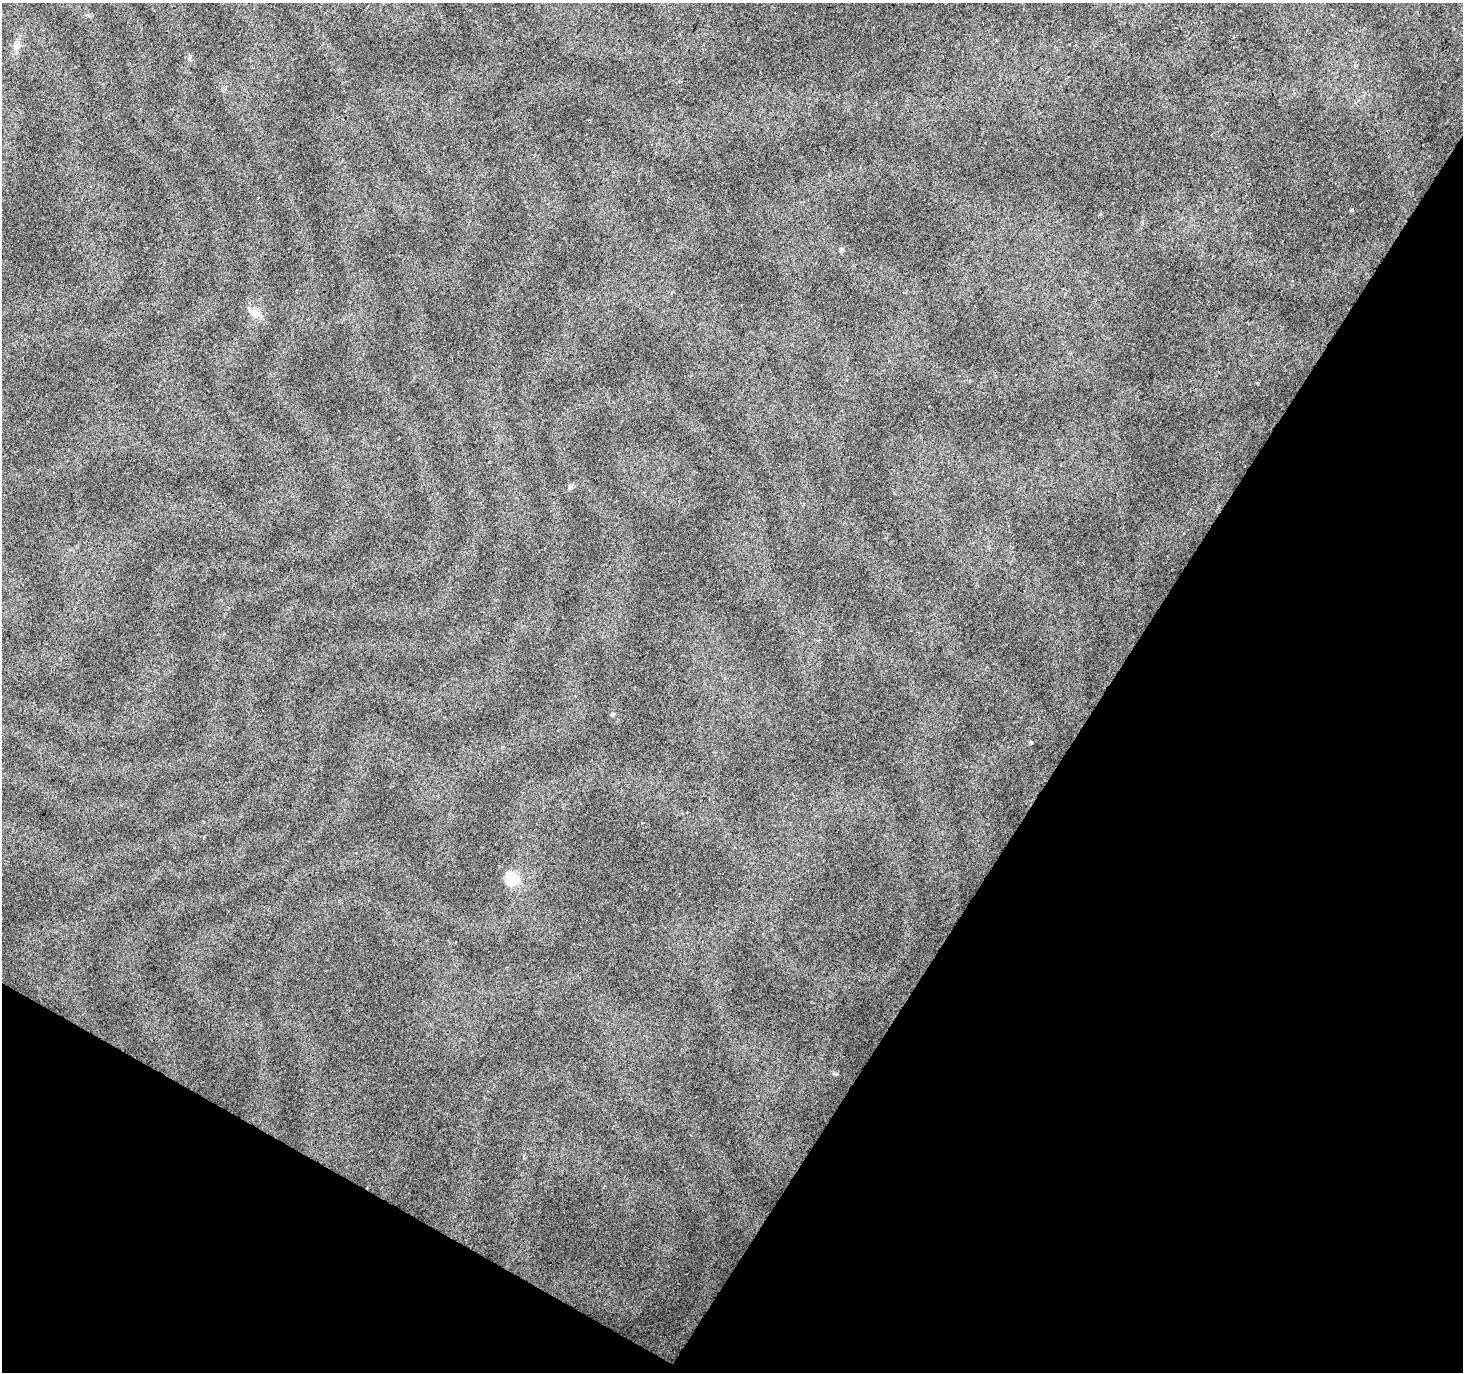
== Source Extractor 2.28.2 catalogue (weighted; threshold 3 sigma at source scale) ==
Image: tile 15 of 4 x 4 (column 3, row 4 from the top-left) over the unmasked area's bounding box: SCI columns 2921-4381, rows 188-1557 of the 5844 x 5921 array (HDU 1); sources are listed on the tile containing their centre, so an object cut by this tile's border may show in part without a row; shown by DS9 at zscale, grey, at full resolution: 1 PNG px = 1 image px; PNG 1465 x 1374 px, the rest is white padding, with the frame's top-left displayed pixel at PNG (2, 3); no overlay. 31% of this frame is shown black and not used: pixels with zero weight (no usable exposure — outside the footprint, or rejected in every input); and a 3 px margin inside the footprint's outer edge (the drizzle kernel's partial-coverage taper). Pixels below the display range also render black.
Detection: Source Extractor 2.28.2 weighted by HDU 2 'WHT'; one run over the whole footprint, this tile lists its part. Background 0.0785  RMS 0.0079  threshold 0.0354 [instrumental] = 3 sigma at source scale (4.5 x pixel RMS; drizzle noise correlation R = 1.50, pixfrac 1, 0.0396/0.0396 arcsec/px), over >= 5 px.
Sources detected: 17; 6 cosmic-ray / hot-pixel residue — not listed; the other 11 listed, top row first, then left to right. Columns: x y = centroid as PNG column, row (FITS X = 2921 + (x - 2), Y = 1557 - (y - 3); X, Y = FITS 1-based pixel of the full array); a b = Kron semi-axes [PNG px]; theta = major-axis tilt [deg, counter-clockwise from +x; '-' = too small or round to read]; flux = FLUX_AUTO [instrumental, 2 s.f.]
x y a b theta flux
17 46 9 7 16 3.4
190 57 7 4 82 1.5
1352 210 5 3 - 1.1
842 249 5 5 - 2.1
255 312 19 7 -23 6.1
571 487 9 5 55 2
785 497 3 3 - 4.8
612 714 5 4 - 1
1031 742 4 3 - 11
512 879 16 15 - 19
487 1091 3 3 - 0.98
Unlisted compact peaks at least as high as the median listed source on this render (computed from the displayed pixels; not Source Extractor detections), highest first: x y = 835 1074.